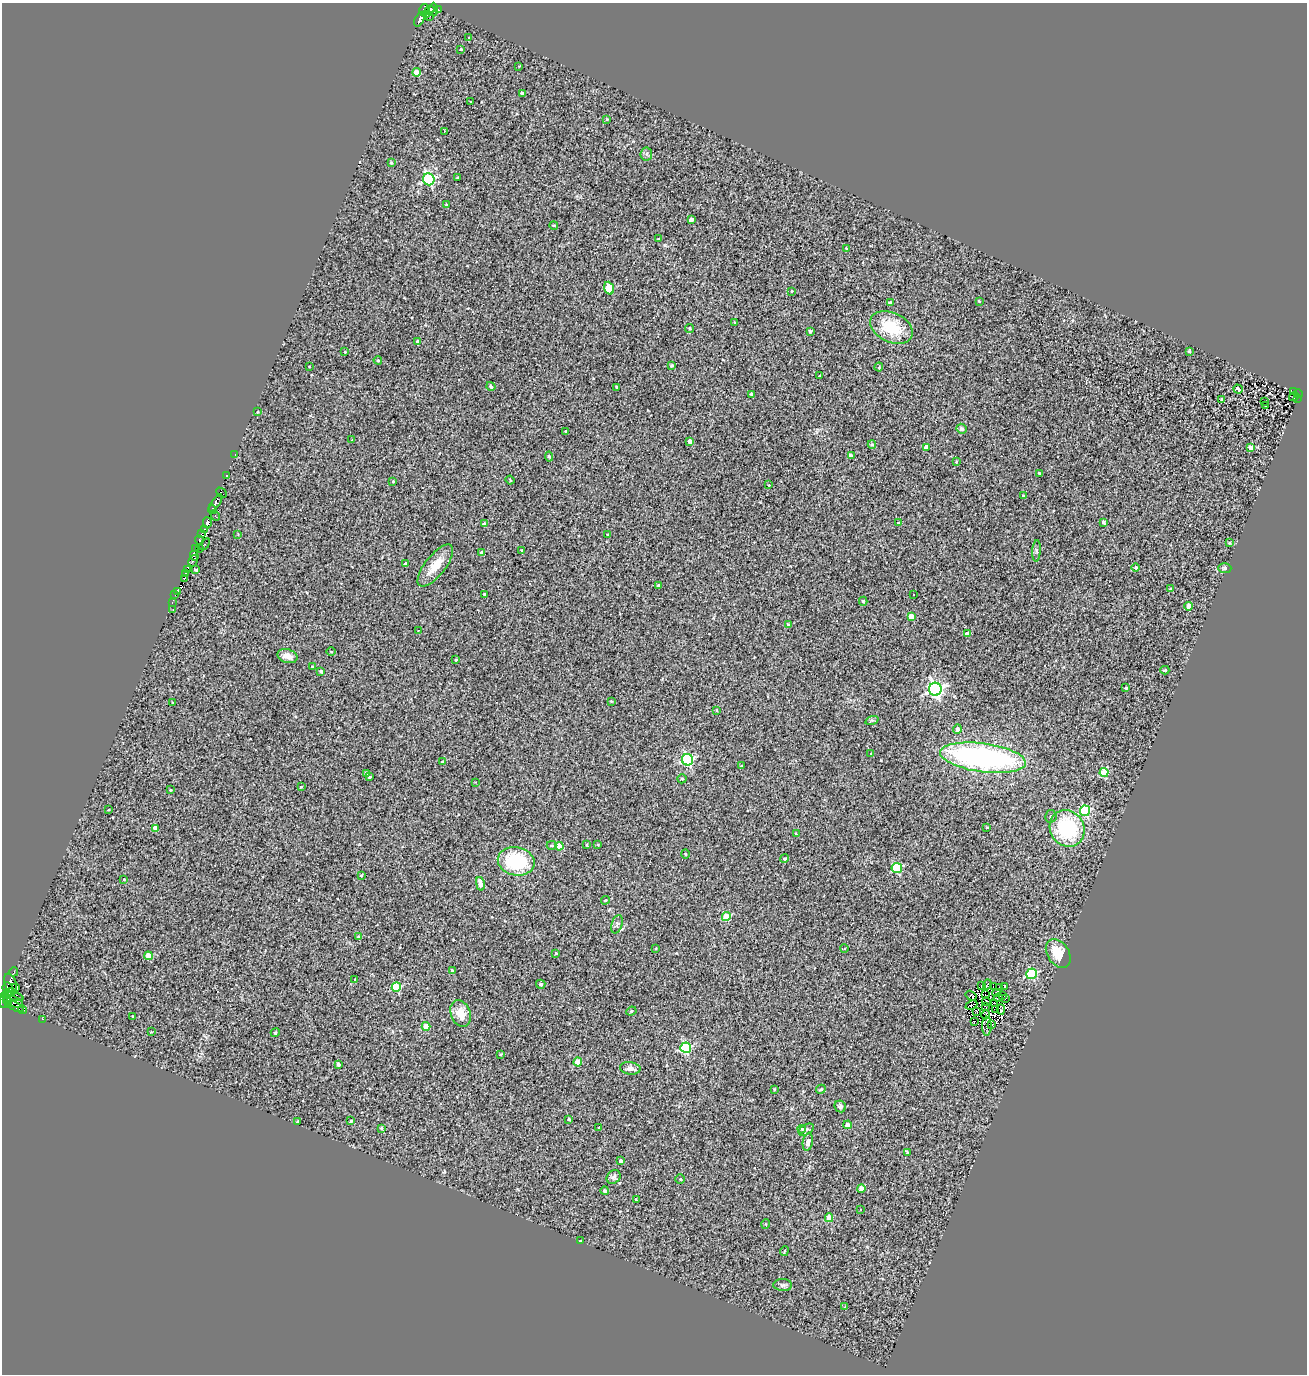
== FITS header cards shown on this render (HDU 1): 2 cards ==
NAXIS1  =                 1305
NAXIS2  =                 1372

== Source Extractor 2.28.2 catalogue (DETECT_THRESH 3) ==
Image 1305 x 1372 px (HDU 1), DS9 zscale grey, 1 PNG px = 1 image px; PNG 1309 x 1376 px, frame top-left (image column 1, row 1372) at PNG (2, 3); each listed source drawn as its Kron ellipse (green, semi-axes under 4 px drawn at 4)
Background 0.426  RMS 0.59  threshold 1.76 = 3 sigma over >= 5 px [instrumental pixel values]
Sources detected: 259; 17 with non-positive FLUX_AUTO (blend fragments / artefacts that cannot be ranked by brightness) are neither listed nor drawn; the other 242 listed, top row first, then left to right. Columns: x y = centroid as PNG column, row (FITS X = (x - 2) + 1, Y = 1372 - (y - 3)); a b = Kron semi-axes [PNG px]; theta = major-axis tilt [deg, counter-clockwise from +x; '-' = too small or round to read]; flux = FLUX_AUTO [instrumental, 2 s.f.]
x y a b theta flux
424 10 6 5 - 560
430 10 4 3 - 290
434 10 7 2 90 390
438 10 3 2 - 65
426 14 3 2 - 160
430 16 3 2 - 62
420 19 8 3 64 170
469 38 3 2 - 26
461 49 3 3 - 43
519 66 3 3 - 26
416 72 4 4 - 780
522 93 3 3 - 85
470 101 3 2 - 59
607 119 4 3 - 43
444 131 3 2 - 26
646 154 6 6 - 100
391 162 3 3 - 53
457 177 3 2 - 34
429 179 6 5 - 4500
446 204 2 2 - 36
691 219 4 4 - 210
554 225 4 3 - 52
658 239 3 2 - 32
846 248 4 3 - 30
609 288 6 4 -71 1100
791 291 3 2 - 27
979 301 3 3 - 39
890 303 4 3 - 160
735 322 4 2 - 33
891 327 22 14 -25 1700
689 328 4 4 - 57
810 331 3 3 - 58
417 341 4 3 - 130
1189 351 4 3 - 58
345 352 3 2 - 24
378 360 4 3 - 55
672 365 3 3 - 57
309 366 2 2 - 22
879 367 4 4 - 48
820 376 3 2 - 43
491 386 5 4 - 98
617 387 3 3 - 50
1238 389 5 4 - 330
1294 391 3 2 - 33
752 394 3 3 - 92
1298 394 4 3 - 420
1294 396 5 3 - 96
1222 399 3 3 - 54
1297 399 3 3 - 55
1264 401 3 2 - 36
1265 405 3 3 - 220
257 412 3 3 - 36
961 429 5 5 - 96
565 431 3 2 - 27
352 440 2 2 - 22
690 441 4 4 - 240
872 444 4 4 - 39
926 447 4 3 - 310
1251 447 4 4 - 240
235 455 3 2 - 43
549 456 5 4 - 70
851 456 4 3 - 170
956 462 3 2 - 26
1039 473 3 3 - 41
227 475 4 3 - 240
510 480 4 3 - 38
393 482 4 3 - 51
769 485 3 2 - 25
222 493 6 4 -44 320
1023 496 3 3 - 60
215 503 10 4 55 1800
212 509 4 3 - 2000
215 516 5 4 - 84
1103 522 4 3 - 80
207 523 5 4 - 7300
898 523 4 3 - 57
484 524 4 4 - 160
204 529 3 2 - 150
201 534 4 2 - 200
238 534 2 2 - 23
607 534 2 2 - 28
199 540 4 3 - 620
1230 543 4 3 - 39
205 544 7 3 58 86
200 548 3 2 - 150
195 549 4 3 - 440
522 550 3 2 - 26
1036 551 10 4 86 88
481 552 3 3 - 120
194 556 5 2 - 170
193 561 6 3 60 3.7
405 564 3 3 - 99
435 565 25 10 51 800
1136 567 4 4 - 71
1225 568 6 5 - 75
187 570 3 2 - 470
196 570 3 2 - 59
185 573 3 3 - 1300
185 578 4 2 - 66
659 585 3 3 - 76
1170 589 3 2 - 34
178 592 3 2 - 130
484 594 3 3 - 39
175 595 3 2 - 67
913 595 3 3 - 110
863 601 4 3 - 65
172 602 3 2 - 56
1188 606 4 4 - 490
173 609 3 2 - 120
911 617 4 4 - 670
788 625 4 3 - 120
418 631 3 2 - 96
967 633 4 3 - 200
331 651 4 3 - 35
287 656 10 7 -17 270
456 660 4 3 - 43
312 666 3 2 - 41
1165 670 4 4 - 44
321 671 4 3 - 72
1126 688 3 3 - 54
935 689 6 6 - 11000
611 701 4 3 - 36
172 703 3 2 - 27
716 710 3 3 - 31
872 720 7 4 19 70
957 729 4 4 - 150
871 754 4 3 - 23
983 758 43 14 -8 10000
687 760 5 5 - 5000
442 761 2 2 - 23
742 766 3 3 - 71
1104 772 4 4 - 1600
366 773 4 3 - 110
369 777 3 3 - 53
682 779 4 4 - 66
476 782 4 2 - 25
301 787 4 3 - 33
170 790 3 2 - 34
108 810 3 2 - 28
1085 811 5 5 - 3200
1051 816 6 5 - 77
987 827 3 2 - 24
155 828 4 4 - 360
1067 828 19 17 -60 3200
796 834 3 3 - 30
598 844 3 3 - 37
551 845 5 4 - 49
587 845 3 2 - 34
559 846 4 4 - 650
685 854 5 3 - 34
785 858 4 4 - 78
516 861 18 14 -11 2500
897 868 5 5 - 2400
361 875 3 3 - 44
124 879 3 2 - 30
480 884 7 4 -78 450
605 900 4 3 - 43
726 917 4 4 - 1200
617 924 9 5 72 100
358 937 3 3 - 51
656 949 2 2 - 32
844 949 4 2 - 27
556 953 3 3 - 42
1058 953 16 11 -57 810
148 956 4 4 - 700
452 970 3 3 - 48
14 972 4 3 - 120
1032 974 5 5 - 3700
355 979 3 3 - 31
11 984 10 5 -70 2100
541 984 5 4 - 68
987 984 5 2 - 11
981 985 2 2 - 32
1005 986 3 2 - 53
15 987 4 2 - 1100
396 987 5 4 - 1900
993 987 3 2 - 28
8 988 5 5 - 2500
999 988 3 2 - 72
8 993 7 2 31 640
996 993 4 3 - 68
986 995 4 2 - 30
1002 995 4 2 - 39
14 996 10 3 -20 720
971 996 6 4 -33 140
998 998 4 2 - 46
1005 998 3 2 - 35
7 999 2 2 - 340
3 1000 8 3 90 2500
13 1001 10 5 -24 1900
986 1001 4 2 - 2.9
9 1004 4 3 - 1900
995 1004 3 2 - 33
971 1005 6 2 24 36
15 1006 9 4 -27 1900
985 1007 3 2 - 11
996 1009 3 2 - 30
22 1010 4 2 - 470
1001 1010 5 3 - 27
631 1011 5 4 - 53
977 1011 3 2 - 13
461 1013 14 10 -70 520
985 1015 5 3 - 56
133 1016 3 2 - 37
42 1019 3 2 - 62
974 1022 3 2 - 53
991 1024 3 2 - 83
426 1026 4 4 - 780
987 1026 9 4 89 120
151 1032 3 2 - 40
275 1033 5 3 - 41
686 1048 5 5 - 4000
501 1054 3 3 - 45
578 1062 4 4 - 740
338 1064 4 3 - 110
630 1068 10 6 -8 210
774 1089 3 2 - 35
821 1089 5 4 - 53
840 1106 6 5 - 120
569 1119 4 3 - 53
298 1121 3 2 - 37
351 1121 3 3 - 77
848 1125 4 4 - 260
599 1127 3 2 - 24
381 1128 4 4 - 40
802 1129 4 3 - 45
806 1130 8 5 30 84
808 1142 9 5 80 190
907 1152 4 3 - 41
621 1161 4 3 - 130
614 1177 7 6 - 110
680 1179 4 4 - 45
861 1188 4 4 - 490
605 1191 4 4 - 100
636 1200 3 2 - 34
861 1209 3 2 - 84
829 1218 4 4 - 840
765 1224 5 3 - 27
580 1241 3 2 - 25
784 1251 5 3 - 41
783 1285 9 6 0 100
844 1307 3 3 - 58
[17 non-positive-flux detections neither listed nor drawn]